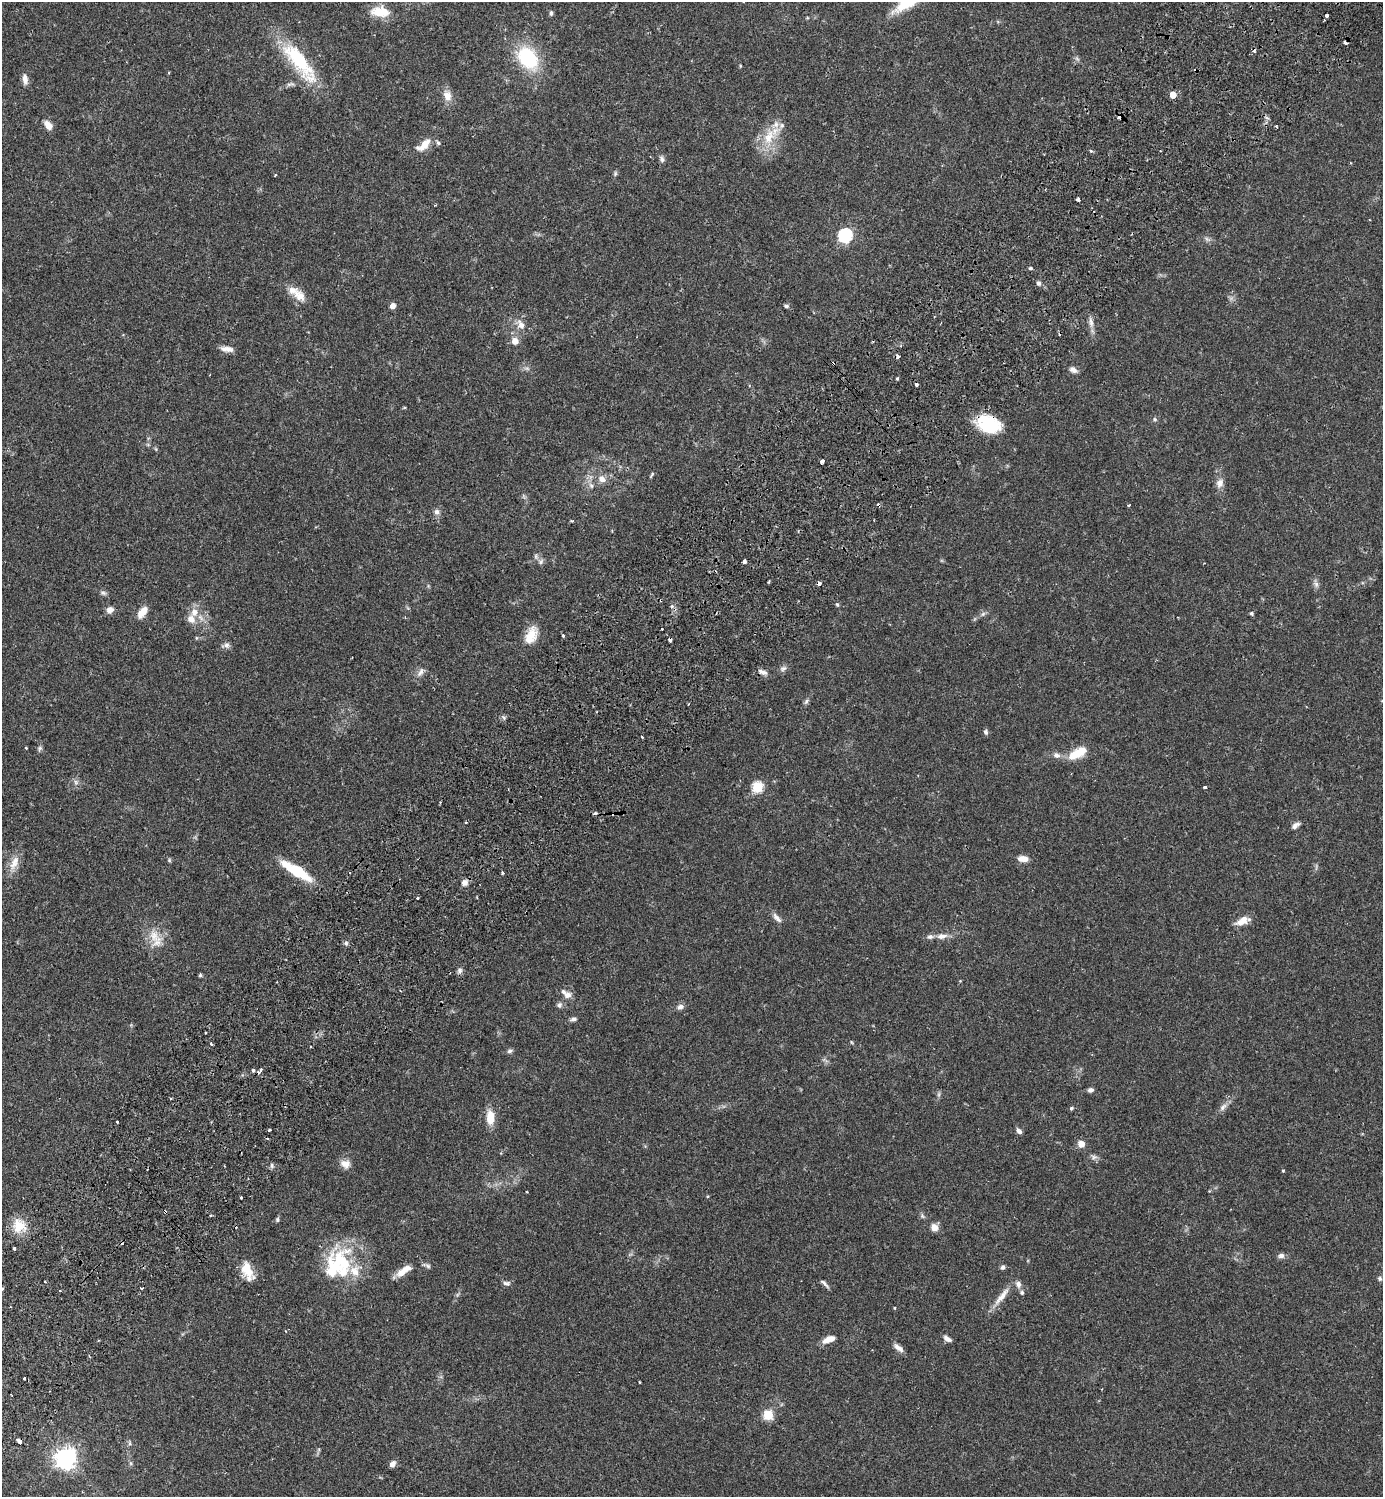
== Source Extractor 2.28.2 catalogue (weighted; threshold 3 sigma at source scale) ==
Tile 10 of 4 x 4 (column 2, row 3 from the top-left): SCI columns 1724-3104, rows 1540-3034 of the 6069 x 6072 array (HDU 1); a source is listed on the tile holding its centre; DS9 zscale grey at full resolution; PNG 1385 x 1499 px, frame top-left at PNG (2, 2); no overlay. Shown black and unused: <1% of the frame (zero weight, under 2 of 3 exposures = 3% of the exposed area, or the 3 px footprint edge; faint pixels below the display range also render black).
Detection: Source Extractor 2.28.2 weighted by HDU 2 'WHT'; one run over the whole footprint, this tile lists its part. Background 0.0696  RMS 0.0052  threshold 0.0235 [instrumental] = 3 sigma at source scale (4.5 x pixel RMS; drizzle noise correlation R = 1.50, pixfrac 1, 0.05/0.05 arcsec/px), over >= 5 px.
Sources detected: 179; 1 too faint to see at this stretch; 14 cosmic-ray / hot-pixel residue — not listed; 14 inside a brighter listed object's ellipse — not listed separately; the other 150 listed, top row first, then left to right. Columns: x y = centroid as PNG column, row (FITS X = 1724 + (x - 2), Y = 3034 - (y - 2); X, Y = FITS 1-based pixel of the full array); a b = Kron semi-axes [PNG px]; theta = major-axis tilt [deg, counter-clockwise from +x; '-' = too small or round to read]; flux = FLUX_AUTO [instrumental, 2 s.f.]
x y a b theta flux
380 12 23 13 -4 10
551 13 6 4 89 1
1327 15 3 3 - 4
528 58 25 17 -52 35
1077 59 8 4 -37 0.97
299 61 61 17 -52 36
740 66 5 3 - 0.45
25 79 14 7 -83 2.8
290 84 12 5 10 1.7
1173 95 5 5 - 6.9
447 96 13 10 -75 4.8
1119 117 4 4 - 1.8
48 125 11 7 -56 4.2
1276 126 3 3 - 0.46
769 137 26 14 63 14
422 147 20 10 15 5
1091 151 5 3 - 0.6
662 159 9 5 -69 1.5
615 173 7 5 72 0.9
1078 199 3 3 - 1.7
845 235 6 6 - 76
1207 239 10 4 -33 1.3
1030 268 5 4 - 0.6
1038 283 6 5 - 1.4
299 296 18 13 -48 6.4
393 306 6 5 - 3
786 306 7 5 -6 1.1
1091 322 13 5 -72 2.4
521 325 15 9 -51 4.3
515 341 9 8 - 3.7
227 349 16 6 -7 3.3
898 356 4 3 - 3.6
526 368 7 4 -17 1.1
1073 370 11 7 -31 2.3
897 378 3 3 - 1
404 408 5 3 - 0.44
1155 419 6 5 - 0.84
987 427 23 21 -26 23
156 449 6 3 -71 0.59
822 461 4 3 - 3.5
652 475 9 4 60 0.84
602 479 11 8 -31 3.7
1220 483 13 10 70 3.3
591 486 8 5 -62 1.7
523 496 7 4 -71 0.84
1129 505 3 2 - 0.72
437 512 8 7 - 2.1
572 521 5 3 - 0.55
536 556 9 5 -64 1.3
744 562 4 3 - 2.9
769 582 4 2 - 0.57
819 583 4 4 - 2.8
1316 584 9 6 -75 1.8
103 593 10 6 -23 1.4
837 605 6 4 -68 0.72
110 610 9 7 30 2.8
142 612 15 8 52 5.4
194 612 12 10 65 5.3
1251 613 5 4 - 0.9
983 614 8 4 45 1.1
662 629 2 2 - 0.62
531 635 23 13 65 9
563 635 3 3 - 1.4
196 638 6 4 90 0.57
670 639 3 3 - 5.6
226 645 8 8 - 2
783 669 11 7 34 1.8
420 672 15 7 58 2.7
763 672 13 6 -18 2.4
806 701 9 5 53 1.2
986 732 7 5 -74 1.2
642 737 3 2 - 0.66
26 748 3 3 - 0.52
40 748 7 6 - 1.1
1077 753 22 9 30 12
1056 755 11 7 -27 2.4
76 782 8 7 - 1.7
757 787 6 5 - 38
1205 787 3 3 - 1.4
465 822 3 2 - 0.52
1295 825 11 5 34 2.1
1023 859 11 7 -6 4.1
169 860 6 5 - 0.7
14 863 23 11 65 5.9
296 871 37 10 -32 21
464 883 7 7 - 2.9
417 898 3 3 - 0.74
777 918 16 6 -48 2.5
1242 921 17 8 29 5.5
154 936 22 14 -74 9.2
942 936 15 8 4 3.7
346 943 7 6 - 1.1
460 970 8 7 - 1.6
200 975 5 4 - 0.68
567 995 11 9 24 3.1
559 1005 8 7 - 1.5
680 1007 9 7 20 2
573 1019 8 5 22 1.5
205 1033 2 2 - 0.49
851 1042 6 3 -70 0.49
211 1044 3 3 - 1.1
510 1051 7 6 - 1.2
253 1070 4 4 - 0.88
260 1070 5 3 - 2.5
1090 1090 7 5 17 1.5
1223 1107 13 7 49 2.5
1071 1108 6 5 - 0.75
490 1118 14 8 -87 9.8
117 1122 3 3 - 1.1
269 1130 3 3 - 0.76
1019 1131 8 5 -48 1.5
1081 1144 7 6 - 4.3
1094 1157 9 6 -5 1.6
345 1164 13 11 -17 4
272 1165 7 4 -72 1
1283 1170 3 3 - 0.62
241 1197 3 3 - 0.78
165 1212 4 3 - 1.3
922 1216 7 5 -69 1.1
277 1220 6 5 - 0.87
19 1226 19 17 -48 10
934 1227 10 9 - 3.3
14 1248 3 3 - 1.5
1281 1256 8 6 12 1.9
339 1262 43 32 86 38
427 1266 10 5 -22 1.4
1003 1267 6 5 - 1.2
403 1271 25 8 34 6.5
248 1272 24 13 -63 8.2
1380 1279 6 5 - 1.1
45 1282 3 2 - 0.39
506 1283 10 6 1 1.5
824 1284 14 4 -44 1.6
2 1288 4 3 - 0.73
60 1290 3 3 - 0.56
1022 1293 6 5 - 1
1002 1296 34 7 52 6.2
895 1308 4 3 - 0.38
286 1331 4 3 - 0.54
829 1339 16 6 21 5.1
947 1339 11 5 -35 2.1
898 1348 15 6 -38 2.8
24 1378 3 2 - 0.6
640 1382 3 2 - 0.68
768 1415 5 5 - 29
19 1441 6 4 -47 4.1
129 1443 6 4 90 0.84
65 1458 7 7 - 330
131 1463 7 4 -89 0.85
392 1464 8 5 54 2.5
Overlapping masked pixels (flux is a lower limit): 5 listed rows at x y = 1119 117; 987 427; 819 583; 165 1212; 19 1441
Isophote crosses this tile's border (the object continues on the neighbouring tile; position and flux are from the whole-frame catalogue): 1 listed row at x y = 2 1288